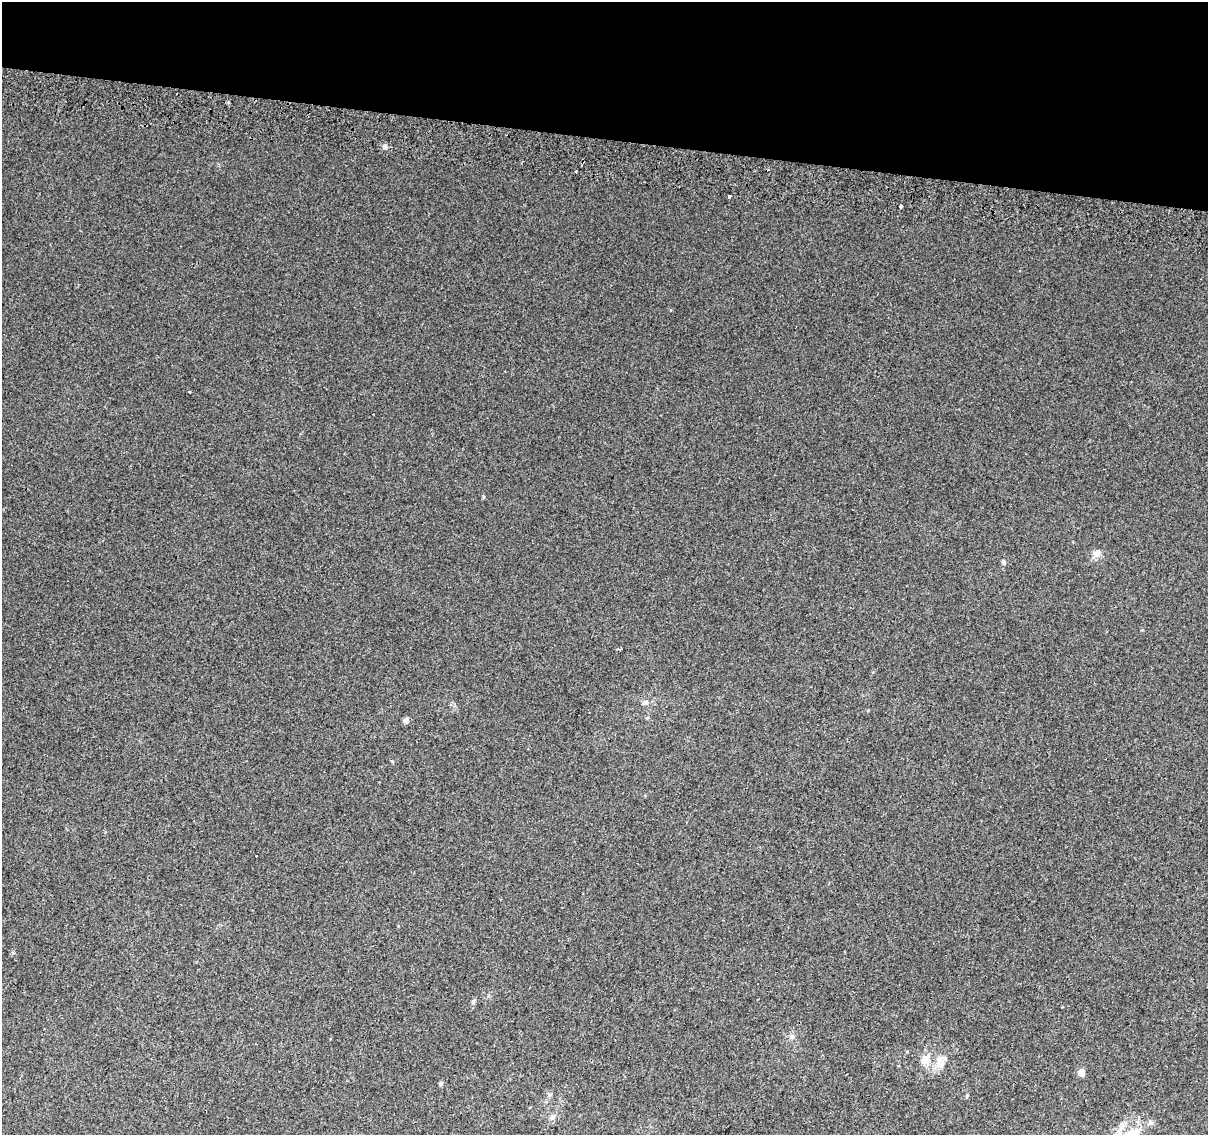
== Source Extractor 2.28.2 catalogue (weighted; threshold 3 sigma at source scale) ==
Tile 2 of 4 x 4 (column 2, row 1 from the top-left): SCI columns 1221-2426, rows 3726-4858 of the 4845 x 5126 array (HDU 1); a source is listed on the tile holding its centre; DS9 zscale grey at full resolution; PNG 1210 x 1137 px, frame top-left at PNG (2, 2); no overlay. Shown black and unused: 12% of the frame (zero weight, under 2 of 3 exposures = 2% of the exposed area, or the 3 px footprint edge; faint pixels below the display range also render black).
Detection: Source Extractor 2.28.2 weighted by HDU 2 'WHT'; one run over the whole footprint, this tile lists its part. Background 0.00643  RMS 0.0036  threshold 0.0163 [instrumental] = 3 sigma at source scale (4.5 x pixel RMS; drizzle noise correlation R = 1.50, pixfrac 1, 0.0396/0.0396 arcsec/px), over >= 5 px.
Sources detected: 24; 5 cosmic-ray / hot-pixel residue — not listed; the other 19 listed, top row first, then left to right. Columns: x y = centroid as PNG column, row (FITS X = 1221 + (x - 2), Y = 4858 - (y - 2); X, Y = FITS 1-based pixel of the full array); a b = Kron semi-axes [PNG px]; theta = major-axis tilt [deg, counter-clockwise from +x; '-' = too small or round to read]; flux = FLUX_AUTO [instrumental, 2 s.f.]
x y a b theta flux
229 102 3 3 - 1.3
385 147 6 6 - 0.99
729 196 4 3 - 2.1
900 206 4 3 - 2
1097 553 13 8 59 1.8
1003 561 5 5 - 0.73
619 649 6 3 -21 0.41
645 702 8 6 0 1
406 721 8 7 - 0.94
473 1002 8 5 79 0.79
792 1037 7 6 - 0.97
944 1059 22 9 36 3.9
925 1060 16 10 60 3.9
1081 1072 5 5 - 5.4
441 1083 6 5 - 0.54
967 1096 5 4 - 0.5
553 1116 8 7 - 1.2
1150 1123 8 5 21 0.92
1133 1134 18 14 11 7.3
Isophote crosses this tile's border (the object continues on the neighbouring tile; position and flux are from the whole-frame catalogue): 1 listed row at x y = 1133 1134